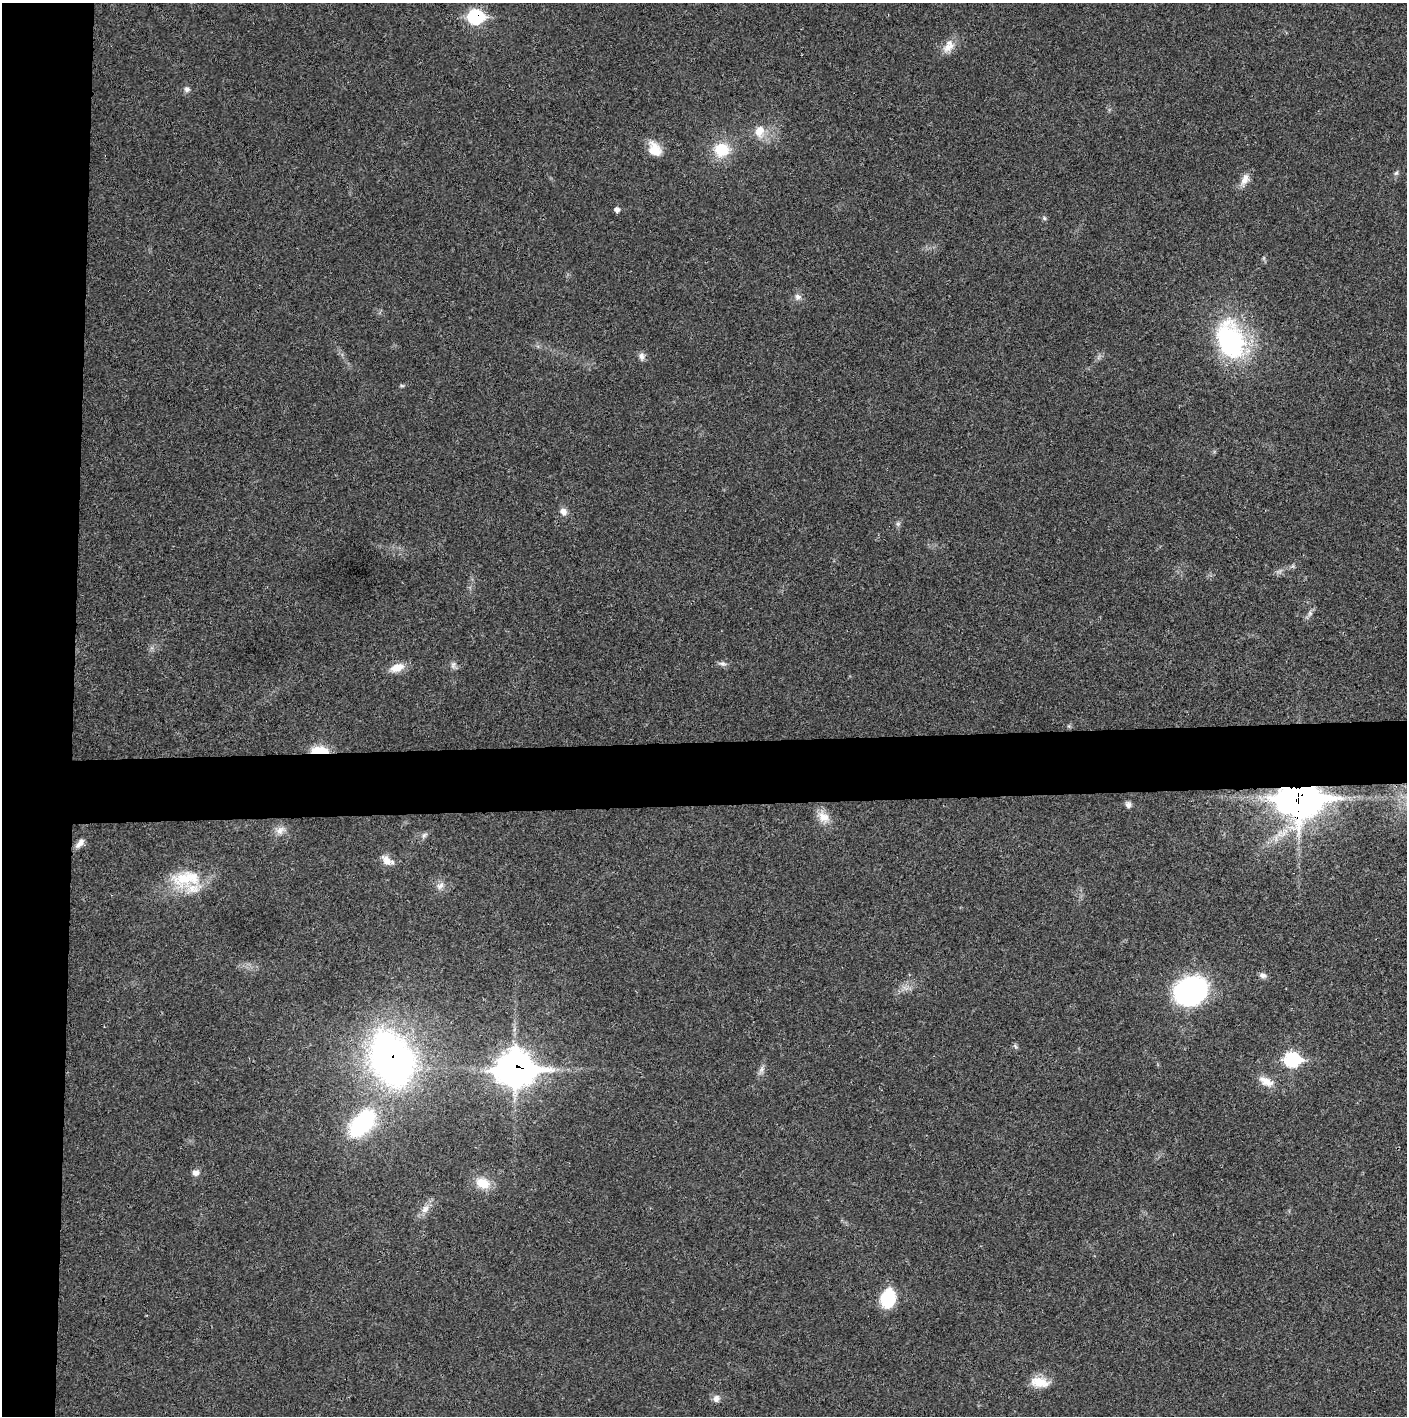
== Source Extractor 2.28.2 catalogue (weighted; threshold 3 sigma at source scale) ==
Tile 4 of 3 x 3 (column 1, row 2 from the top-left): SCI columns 5-1409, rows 1417-2830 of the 4225 x 4245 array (HDU 1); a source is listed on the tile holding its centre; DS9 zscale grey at full resolution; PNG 1409 x 1418 px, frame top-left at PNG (2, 3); no overlay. Shown black and unused: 9% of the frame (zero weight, under 3 of 4 exposures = <1% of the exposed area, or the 3 px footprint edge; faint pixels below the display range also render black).
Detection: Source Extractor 2.28.2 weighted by HDU 2 'WHT'; one run over the whole footprint, this tile lists its part. Background 0.0197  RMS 0.0041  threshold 0.0186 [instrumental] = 3 sigma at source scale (4.5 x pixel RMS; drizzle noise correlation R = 1.50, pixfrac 1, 0.05/0.05 arcsec/px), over >= 5 px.
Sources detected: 45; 1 inside a brighter listed object's ellipse — not listed separately; the other 44 listed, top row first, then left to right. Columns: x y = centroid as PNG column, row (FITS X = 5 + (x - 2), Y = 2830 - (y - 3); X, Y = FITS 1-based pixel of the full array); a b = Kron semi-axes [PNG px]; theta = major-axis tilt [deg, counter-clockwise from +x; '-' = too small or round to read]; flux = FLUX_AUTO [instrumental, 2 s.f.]
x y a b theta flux
476 17 10 8 -2 38
949 46 19 12 62 4.7
187 89 7 6 - 1.3
759 131 15 11 66 5.4
655 149 19 13 -53 6.8
722 149 18 17 - 12
1396 173 6 5 - 0.79
1245 179 15 8 68 3.5
617 210 6 6 - 1.5
1044 218 6 4 -47 0.62
798 297 9 8 - 1.9
1231 341 38 25 -68 63
642 356 11 7 -84 1.7
402 386 6 4 -19 0.52
563 511 10 8 -56 2.3
898 524 6 6 - 0.85
1310 613 8 6 81 1.2
723 663 10 6 -11 1.4
453 665 10 6 80 1.4
397 667 16 9 18 5.8
319 751 19 7 -1 10
1299 798 19 13 -1 790
1128 804 8 7 - 1.3
823 817 17 12 -32 4.8
280 830 13 8 42 2.8
424 835 8 5 36 1.1
80 843 14 7 48 2.4
387 860 16 9 -47 3.4
186 878 46 20 5 19
440 886 11 8 35 2.1
1263 975 10 6 -20 1.5
1191 991 30 25 32 71
391 1059 39 27 -66 230
1292 1059 9 7 -1 51
515 1068 16 13 0 610
762 1069 10 6 75 1.6
1266 1081 21 10 -29 4.9
362 1123 32 18 48 42
196 1173 9 7 0 2
483 1183 17 12 -18 7.4
425 1209 13 8 52 3
888 1298 21 15 77 16
1039 1382 23 12 -9 7.1
716 1398 9 8 - 2
Overlapping masked pixels (flux is a lower limit): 5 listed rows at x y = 476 17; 319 751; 1299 798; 391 1059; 515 1068